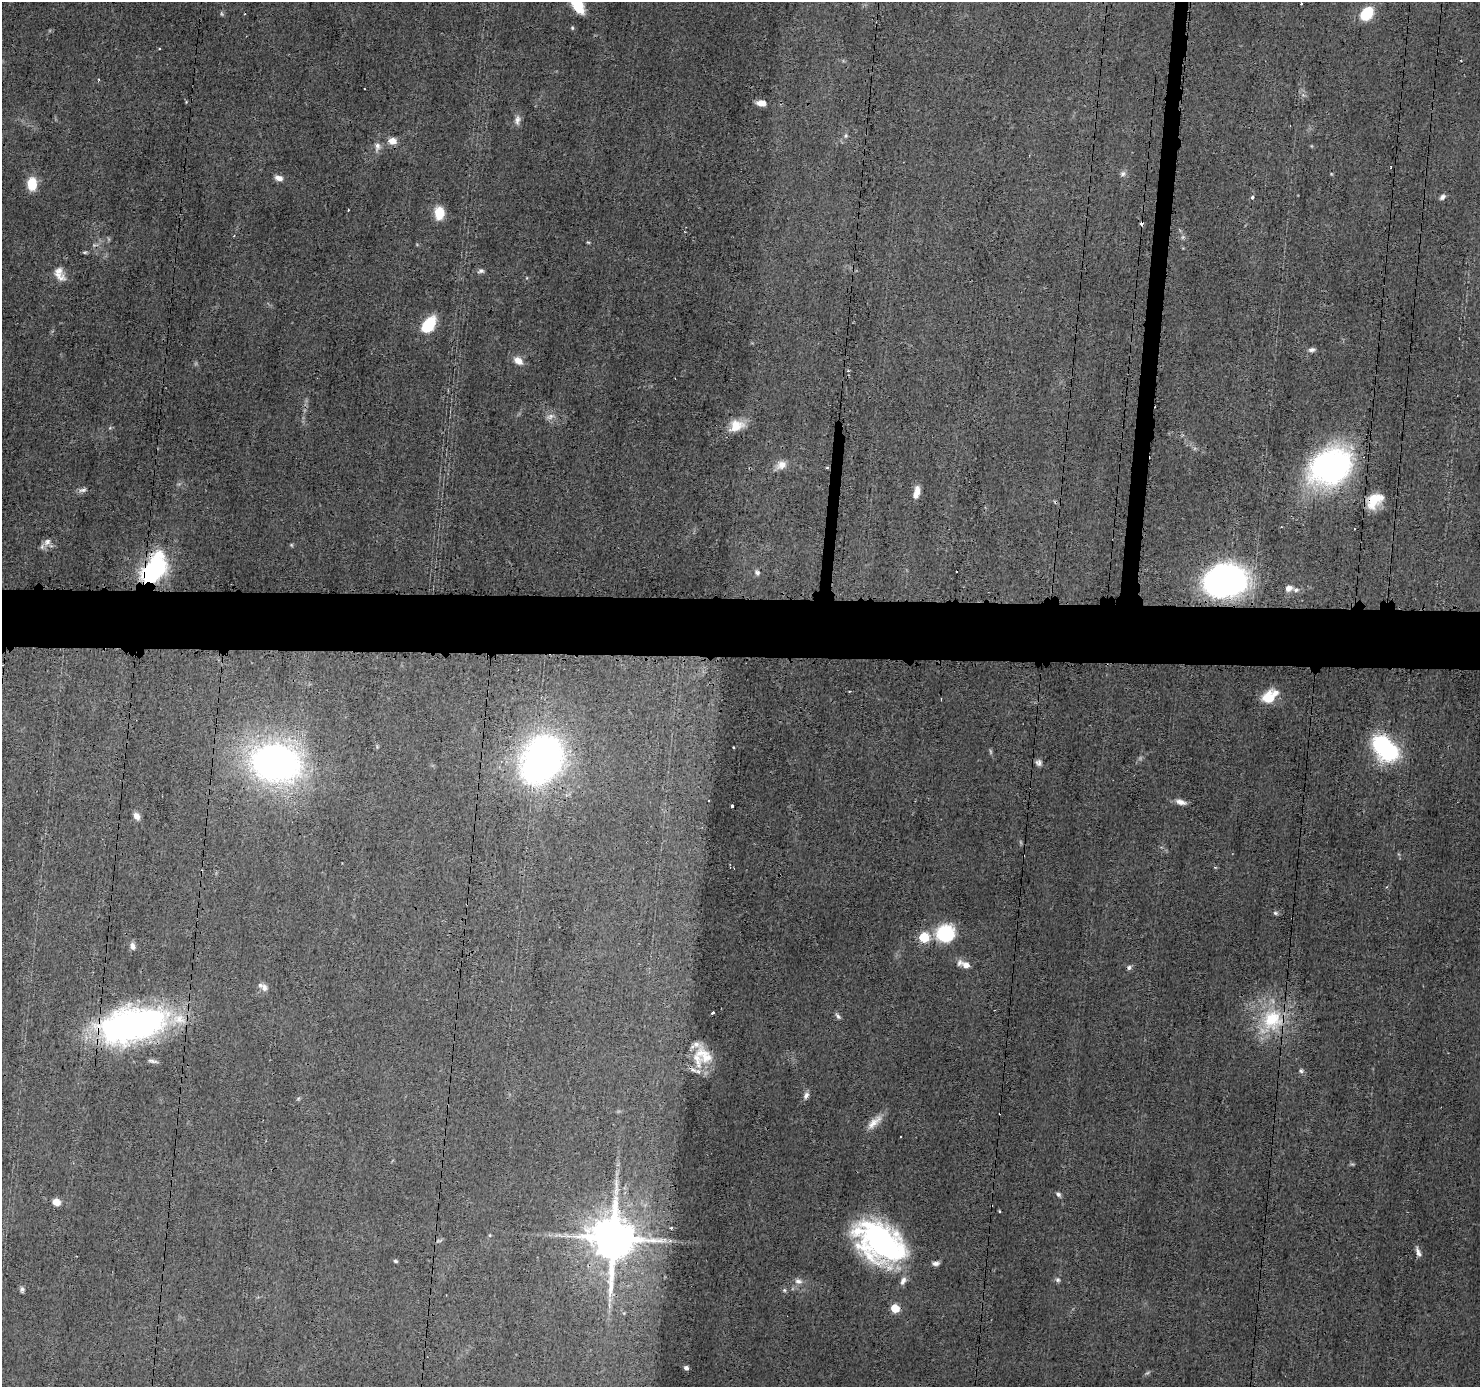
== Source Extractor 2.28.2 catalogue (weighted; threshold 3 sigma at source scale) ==
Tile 5 of 3 x 3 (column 2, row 2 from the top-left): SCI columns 1479-2956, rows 1496-2880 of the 4435 x 4471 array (HDU 1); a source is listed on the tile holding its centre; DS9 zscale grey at full resolution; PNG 1482 x 1389 px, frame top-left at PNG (2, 2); no overlay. Shown black and unused: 5% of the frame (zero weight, under 3 of 4 exposures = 2% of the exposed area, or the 3 px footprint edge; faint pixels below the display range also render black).
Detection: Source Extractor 2.28.2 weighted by HDU 2 'WHT'; one run over the whole footprint, this tile lists its part. Background 0.0344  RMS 0.0034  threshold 0.0151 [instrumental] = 3 sigma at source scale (4.5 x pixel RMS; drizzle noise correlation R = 1.50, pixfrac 1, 0.05/0.05 arcsec/px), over >= 5 px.
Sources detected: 94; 4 too faint to see at this stretch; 5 cosmic-ray / hot-pixel residue — not listed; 7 inside a brighter listed object's ellipse — not listed separately; the other 78 listed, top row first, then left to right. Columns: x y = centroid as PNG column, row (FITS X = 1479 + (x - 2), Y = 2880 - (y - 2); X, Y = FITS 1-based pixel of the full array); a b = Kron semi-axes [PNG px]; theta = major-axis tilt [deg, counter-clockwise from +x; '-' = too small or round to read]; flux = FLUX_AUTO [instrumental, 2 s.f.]
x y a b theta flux
1301 4 3 2 - 0.37
1367 13 16 11 47 9.4
245 14 3 2 - 0.25
572 28 5 4 - 0.42
99 80 3 2 - 0.32
761 103 9 6 -5 2.7
517 120 15 7 83 1.7
846 136 7 5 70 0.64
392 141 9 7 -5 3.2
377 146 12 7 -83 1.7
1123 174 8 6 54 1
279 178 10 6 -17 1.8
32 184 11 8 -89 9.2
1252 197 4 3 - 0.91
1442 197 8 5 52 1
439 213 12 9 -88 7.7
1183 237 6 5 - 0.7
588 242 5 3 - 0.34
85 252 6 4 -6 0.5
481 271 7 5 11 1
59 274 21 11 -65 3.7
428 325 15 9 56 16
1311 350 9 6 10 1.1
518 361 13 9 -37 3
848 371 3 3 - 0.47
550 416 12 8 18 1.7
736 426 20 14 21 6
781 465 14 10 26 3
1330 466 45 36 28 83
827 467 5 3 - 0.31
82 490 12 6 6 1.1
917 492 15 7 77 3.1
1374 500 18 12 41 7.8
47 542 12 9 43 2.1
154 569 28 17 54 52
757 573 8 7 - 1.1
1226 581 36 27 13 120
1289 588 9 7 24 2.1
1266 696 21 10 51 5
1385 748 27 17 -46 42
541 760 37 28 60 170
274 763 55 40 -11 130
1039 763 8 7 - 1.2
1181 802 13 6 -16 2
732 806 3 3 - 0.74
137 816 9 7 -58 1.9
1275 913 7 5 -17 0.69
946 933 17 16 - 20
924 937 6 5 - 26
133 946 10 6 -78 1.5
966 965 10 7 -27 2.5
264 987 11 8 -65 1.7
712 1013 3 3 - 1.4
838 1016 9 4 -55 0.81
1272 1019 30 28 32 23
132 1025 72 35 12 110
704 1055 29 17 -47 8.5
153 1061 14 4 -12 0.98
693 1070 10 6 -27 1.4
1301 1071 6 6 - 0.75
806 1095 9 6 66 1.3
298 1099 6 4 19 0.41
874 1122 25 8 42 3.7
1058 1194 7 5 -40 0.78
56 1202 7 6 - 3
999 1211 4 3 - 0.35
613 1238 13 12 - 1700
880 1242 47 29 -33 90
1418 1253 12 5 -71 1.4
395 1261 5 3 - 0.48
936 1263 8 5 5 1.3
1058 1280 7 6 - 0.82
798 1281 11 7 -12 1.6
903 1281 12 7 65 1.8
22 1289 7 5 -76 0.84
784 1290 6 4 -89 0.5
895 1308 6 5 - 11
686 1368 5 4 - 1.2
Overlapping masked pixels (flux is a lower limit): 5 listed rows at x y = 1374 500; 154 569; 1272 1019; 132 1025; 613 1238